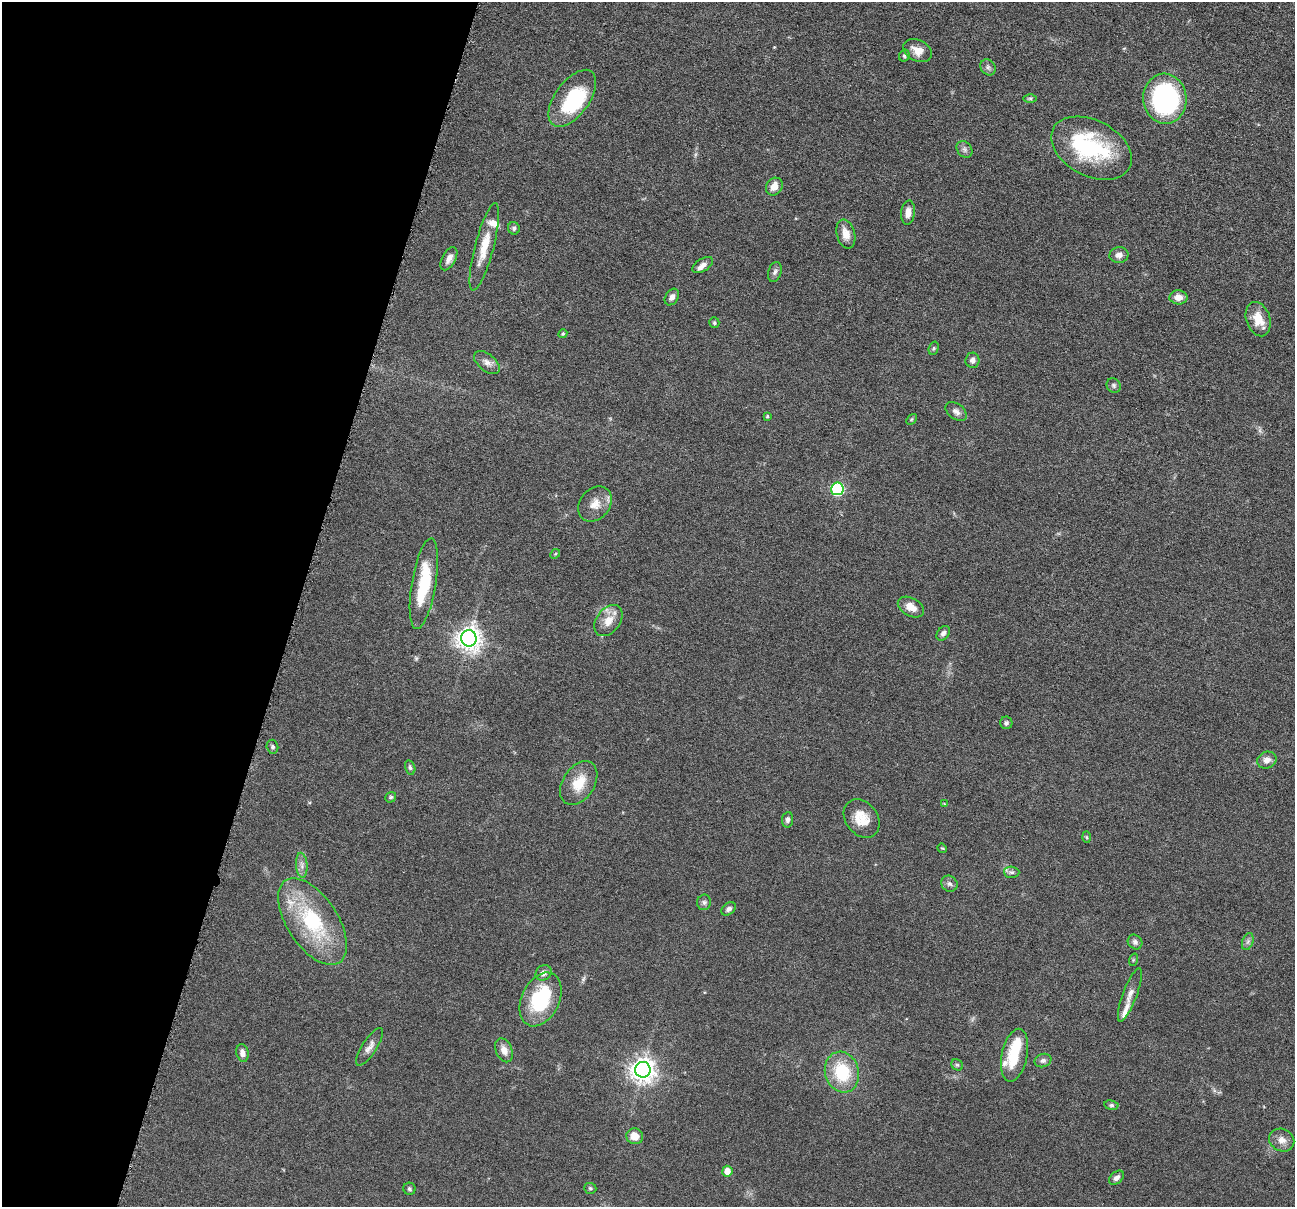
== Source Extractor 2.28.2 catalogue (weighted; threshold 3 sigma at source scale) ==
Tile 9 of 4 x 4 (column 1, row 3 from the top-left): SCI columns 6-1298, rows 1457-2661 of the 5183 x 5197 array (HDU 1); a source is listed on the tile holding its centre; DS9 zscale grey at full resolution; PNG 1297 x 1209 px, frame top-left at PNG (2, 2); each listed source drawn as its Kron ellipse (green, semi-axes under 4 px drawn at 4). Shown black and unused: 23% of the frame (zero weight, under 4 of 8 exposures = <1% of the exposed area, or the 3 px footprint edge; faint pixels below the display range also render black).
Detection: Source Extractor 2.28.2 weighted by HDU 2 'WHT'; one run over the whole footprint, this tile lists its part. Background 0.0365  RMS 0.0036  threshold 0.0148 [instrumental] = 3 sigma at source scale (4.09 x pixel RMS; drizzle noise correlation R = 1.36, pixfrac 0.8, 0.05/0.05 arcsec/px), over >= 5 px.
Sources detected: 84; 3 inside a brighter object's white glare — neither listed nor drawn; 6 inside a brighter listed object's ellipse — not listed separately; the other 75 listed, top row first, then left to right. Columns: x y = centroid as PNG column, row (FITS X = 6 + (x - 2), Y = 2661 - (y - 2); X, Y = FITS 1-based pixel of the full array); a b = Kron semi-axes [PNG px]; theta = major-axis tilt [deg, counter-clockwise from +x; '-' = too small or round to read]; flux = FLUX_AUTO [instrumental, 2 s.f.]
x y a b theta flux
918 51 15 10 -28 3.8
904 56 6 5 - 0.62
988 67 8 7 - 1.1
572 98 33 17 54 22
1030 98 6 4 -1 0.61
1165 99 25 21 -85 53
1091 148 43 28 -27 33
964 149 9 7 -54 1.1
774 187 9 8 - 3.3
908 213 12 7 84 2.5
514 228 6 6 - 0.89
846 234 15 9 -75 3.7
484 247 45 9 75 7.6
1119 255 9 8 - 1.8
449 259 13 6 61 2
703 265 11 6 31 1.7
775 272 10 6 73 1.2
672 297 9 6 58 1.5
1178 297 9 7 -2 2.7
1258 319 17 12 -72 6.1
714 323 5 5 - 0.54
563 334 4 4 - 0.43
934 348 7 5 72 0.54
972 360 7 7 - 1.5
487 362 15 8 -39 2.1
1114 385 7 6 - 0.82
956 411 12 7 -37 1.6
767 416 4 3 - 0.44
911 419 6 4 46 0.41
837 489 6 6 - 42
595 504 19 15 50 4.6
555 554 5 4 - 0.39
424 584 46 12 80 18
911 607 14 9 -28 3.5
608 621 17 12 53 4.6
943 633 8 5 50 1.3
469 638 8 8 - 290
1006 723 6 6 - 0.75
272 747 7 5 -74 0.82
1267 760 10 8 21 2.3
410 767 7 5 -75 0.74
579 783 24 16 57 7.9
391 797 6 5 - 0.6
944 804 4 4 - 0.27
862 819 21 16 -52 6.8
787 820 8 5 83 0.97
1087 837 6 4 -88 0.38
942 848 5 4 - 0.33
302 865 12 5 -85 1.7
1012 872 8 5 -3 0.9
949 884 9 7 -41 1.2
704 902 8 7 - 0.96
729 909 8 5 36 1.1
312 921 49 25 -57 30
1135 942 8 6 -47 1.2
1248 942 9 5 70 0.93
1133 960 6 4 72 0.45
544 973 8 7 - 1.6
1130 995 28 7 69 2.9
540 999 28 18 64 23
370 1047 22 7 57 2.3
504 1050 12 8 -67 2.6
242 1053 9 6 -77 1.7
1015 1055 27 13 78 10
1043 1060 8 6 21 1.1
957 1065 6 5 - 0.51
643 1070 8 8 - 310
842 1072 20 17 -73 16
1111 1105 7 4 -9 0.62
635 1136 8 8 - 3.5
1282 1140 13 11 -29 2.7
727 1171 5 5 - 3.4
1116 1178 8 5 41 1.4
590 1188 6 5 - 0.56
409 1189 6 6 - 0.72